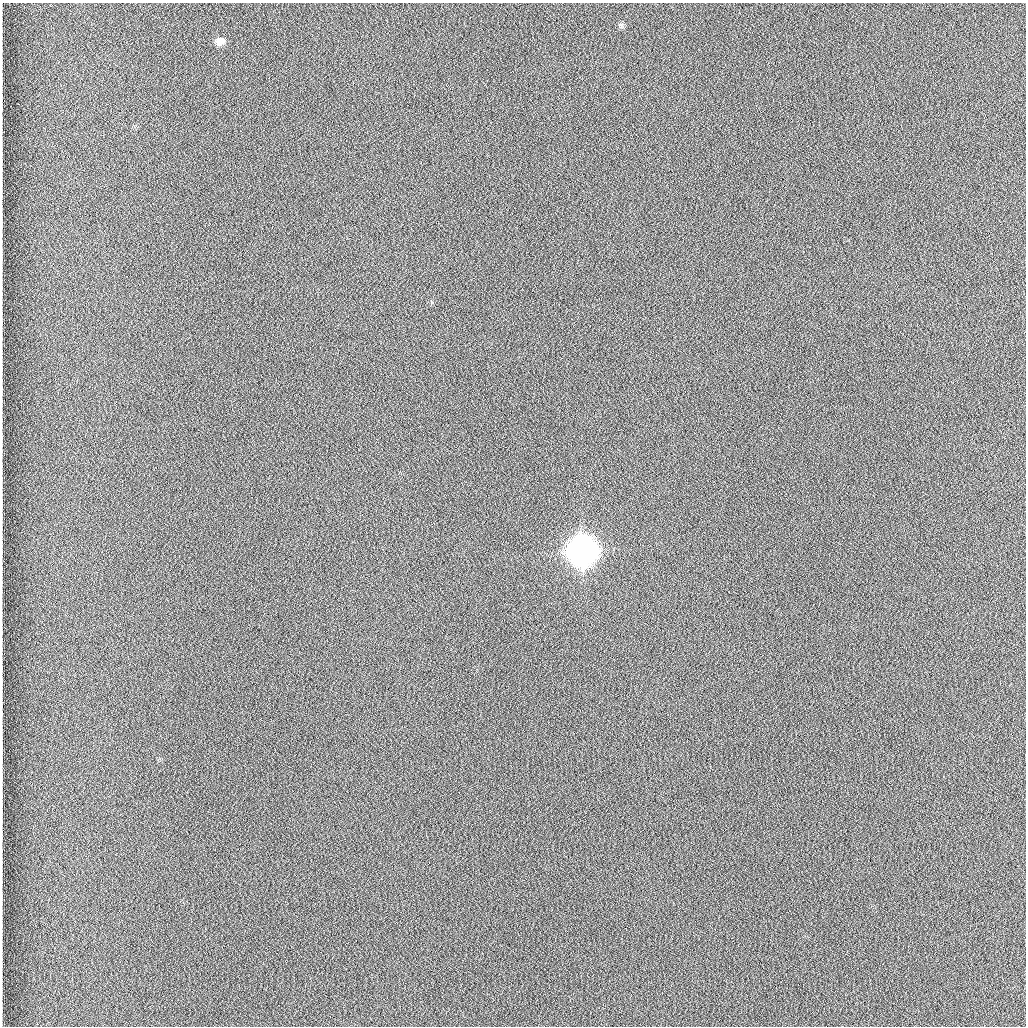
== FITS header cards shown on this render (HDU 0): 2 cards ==
NAXIS1  =                 1024 /fastest changing axis
NAXIS2  =                 1024 /next to fastest changing axis

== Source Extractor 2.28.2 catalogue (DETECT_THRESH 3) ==
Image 1024 x 1024 px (HDU 0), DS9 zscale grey, 1 PNG px = 1 image px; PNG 1028 x 1028 px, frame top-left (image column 1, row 1024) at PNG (2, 3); no overlay
Background 1260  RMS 5.9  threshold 17.7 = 3 sigma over >= 5 px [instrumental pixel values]
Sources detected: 4; all 4 listed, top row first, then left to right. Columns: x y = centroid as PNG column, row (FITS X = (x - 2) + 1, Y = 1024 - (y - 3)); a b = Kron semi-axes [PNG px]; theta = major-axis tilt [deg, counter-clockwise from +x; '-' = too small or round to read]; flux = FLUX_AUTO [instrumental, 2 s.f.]
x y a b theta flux
621 25 8 7 - 1100
219 41 9 7 6 2900
582 551 11 11 - 910000
631 994 3 2 - 300